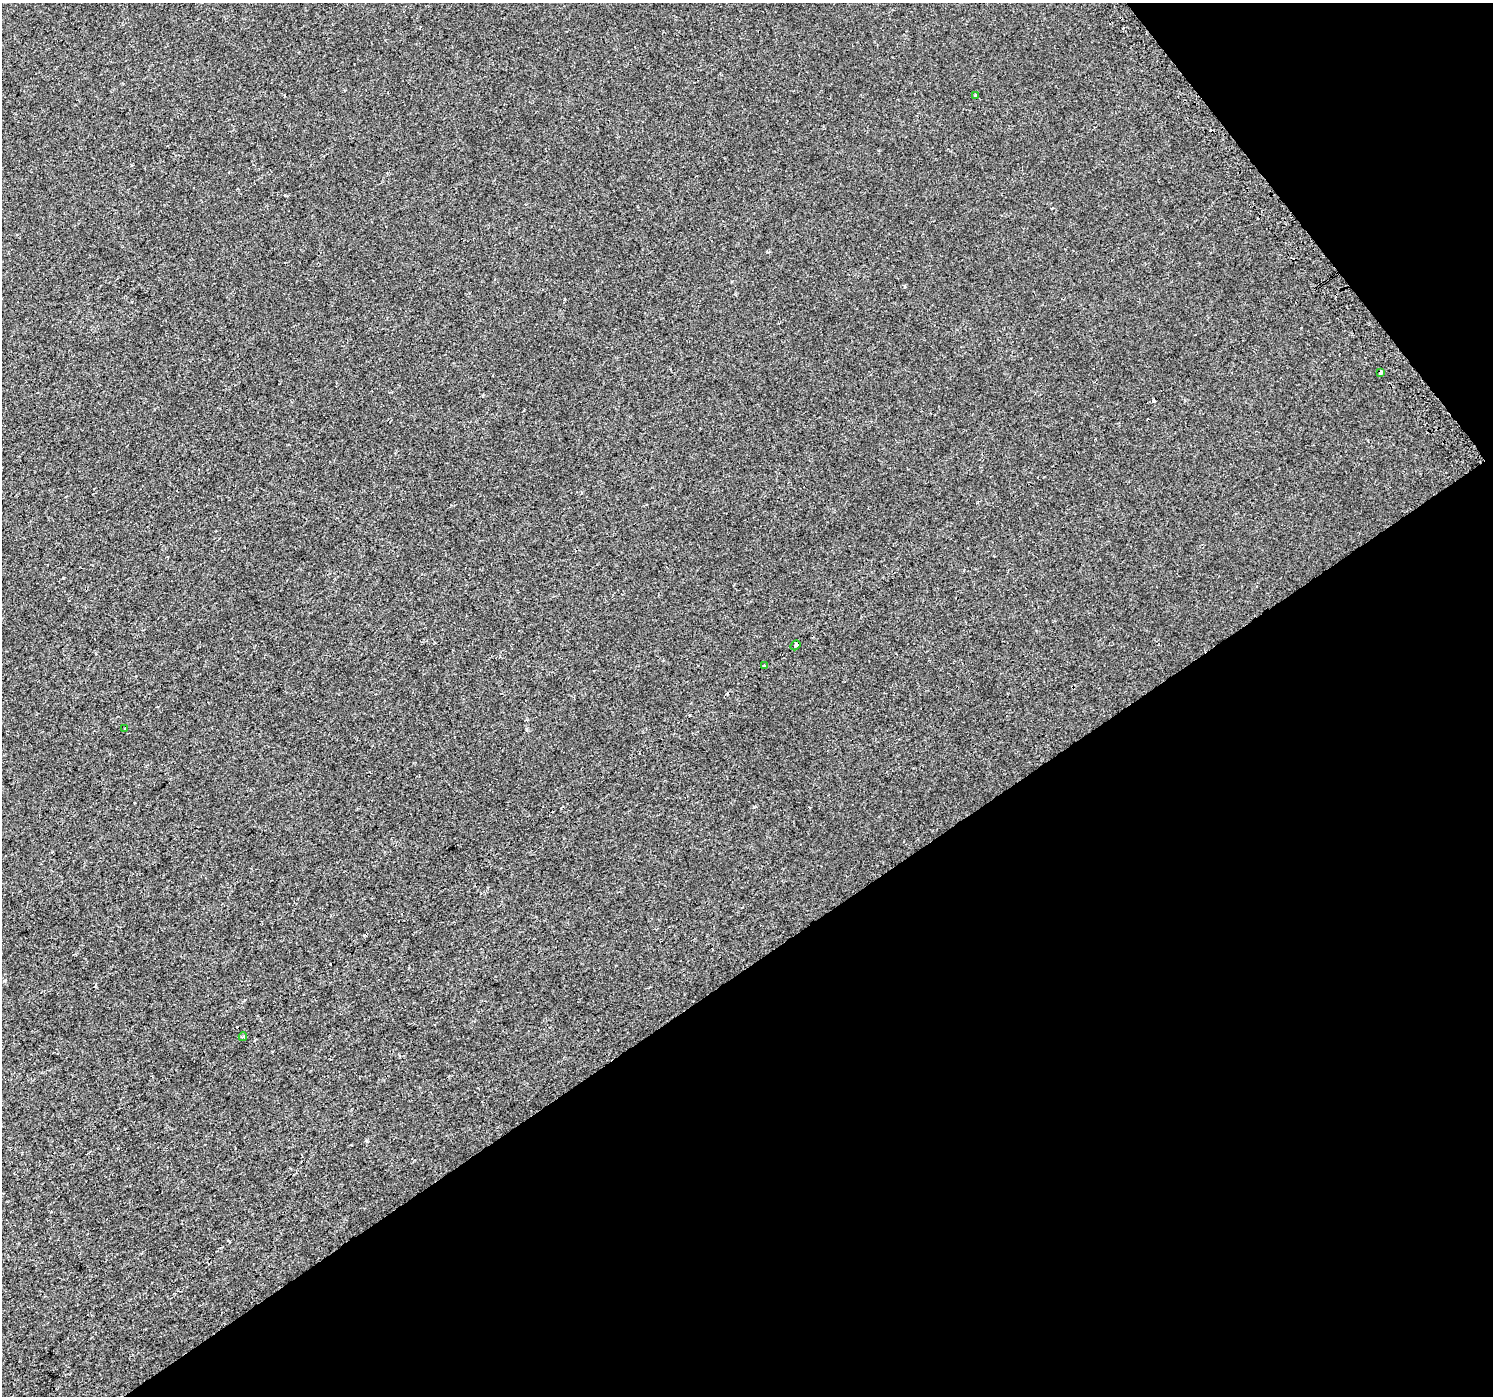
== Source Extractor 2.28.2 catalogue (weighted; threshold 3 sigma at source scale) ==
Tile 12 of 4 x 4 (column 4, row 3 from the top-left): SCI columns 4505-5995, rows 1606-2999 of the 6020 x 5942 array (HDU 1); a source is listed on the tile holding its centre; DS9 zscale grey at full resolution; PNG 1495 x 1398 px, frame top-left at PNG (2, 3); each listed source drawn as its Kron ellipse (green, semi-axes under 4 px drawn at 4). Shown black and unused: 35% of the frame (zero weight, under 2 of 3 exposures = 2% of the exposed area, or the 3 px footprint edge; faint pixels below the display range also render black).
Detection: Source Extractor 2.28.2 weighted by HDU 2 'WHT'; one run over the whole footprint, this tile lists its part. Background -1.11e-04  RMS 0.0029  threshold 0.0129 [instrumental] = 3 sigma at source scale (4.5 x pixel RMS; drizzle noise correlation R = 1.50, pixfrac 1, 0.0396/0.0396 arcsec/px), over >= 5 px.
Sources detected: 12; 6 cosmic-ray / hot-pixel residue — neither listed nor drawn; the other 6 listed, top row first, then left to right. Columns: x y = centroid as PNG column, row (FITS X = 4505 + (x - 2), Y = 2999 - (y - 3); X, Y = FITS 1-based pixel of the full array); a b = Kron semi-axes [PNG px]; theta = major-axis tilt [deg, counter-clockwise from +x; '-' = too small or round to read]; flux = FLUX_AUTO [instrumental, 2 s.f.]
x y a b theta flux
975 95 3 3 - 0.63
1380 372 4 3 - 1.3
795 645 5 3 - 4.3
765 666 3 3 - 1
125 728 3 3 - 0.22
243 1037 4 3 - 0.36
Overlapping masked pixels (flux is a lower limit): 2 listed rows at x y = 1380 372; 795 645